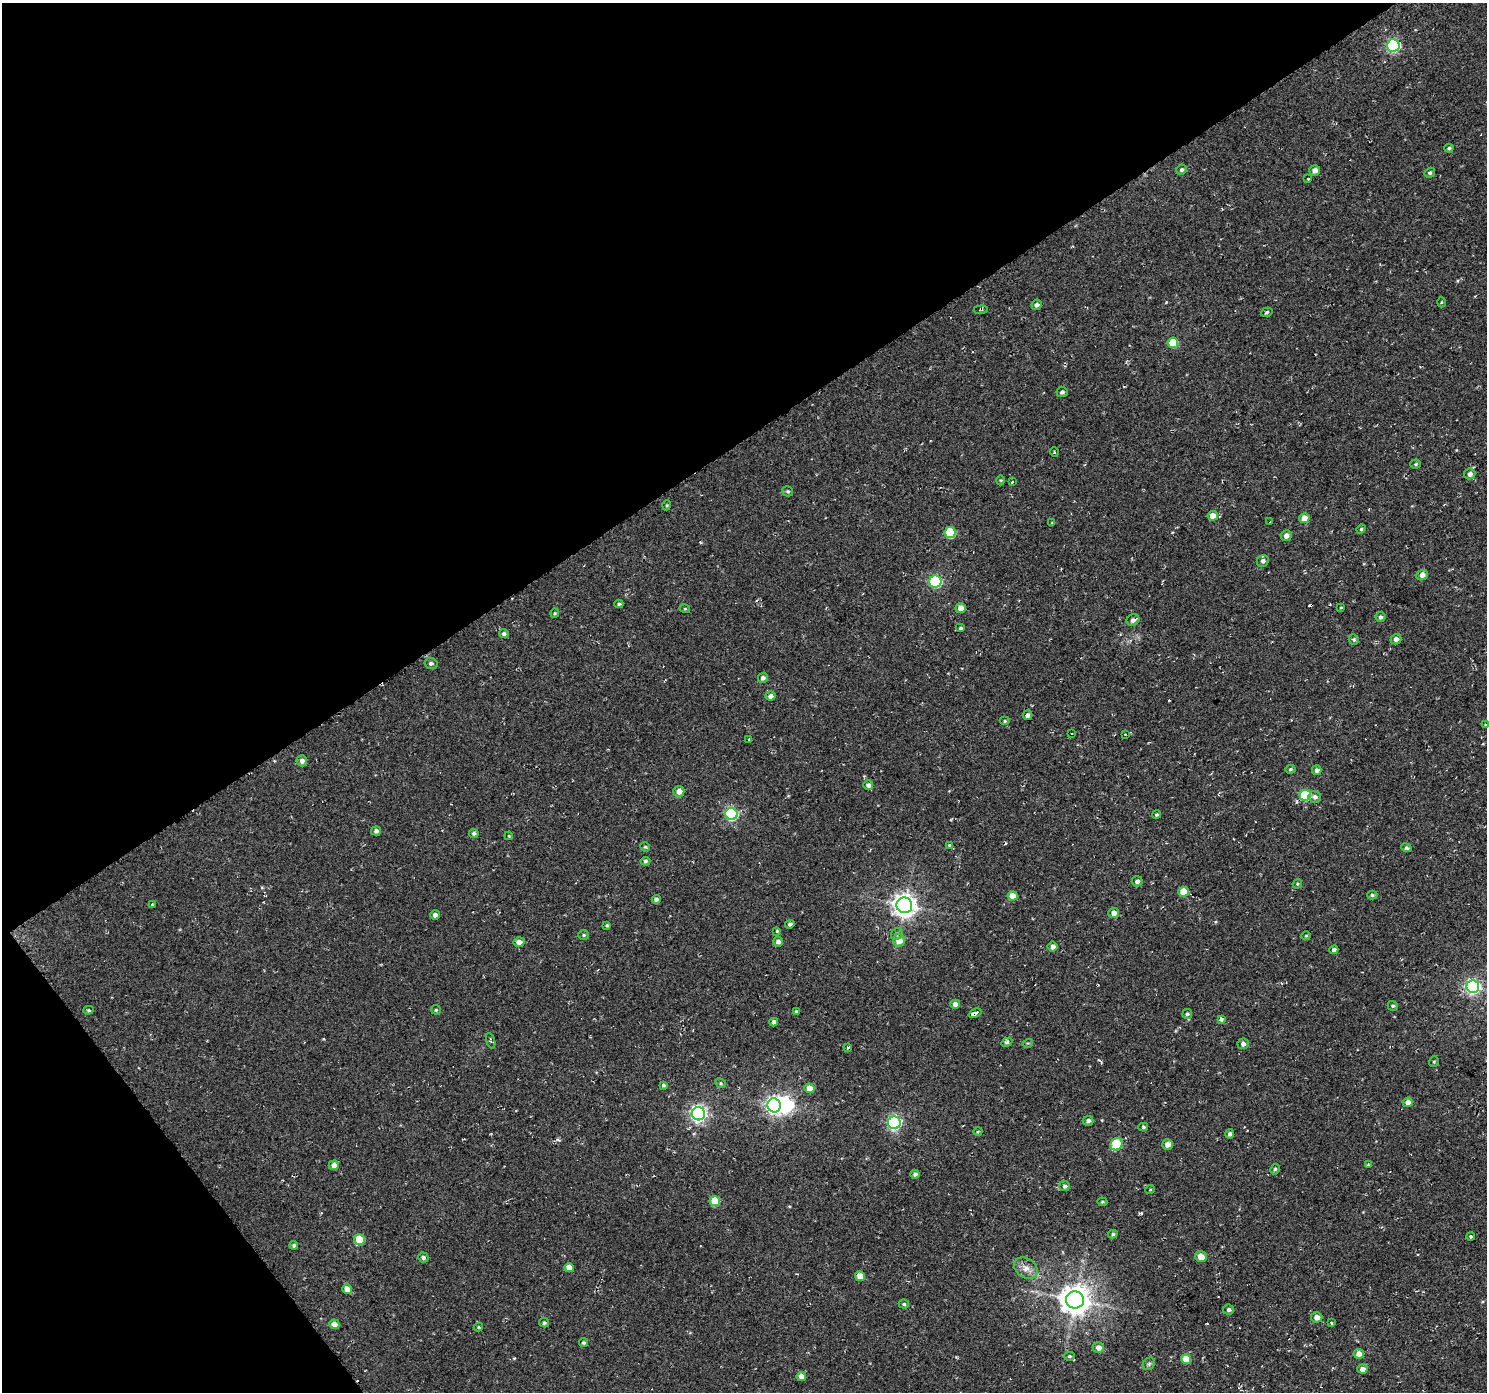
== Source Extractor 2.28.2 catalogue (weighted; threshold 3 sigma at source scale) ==
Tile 5 of 4 x 4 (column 1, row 2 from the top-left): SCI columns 2-1486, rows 2969-4358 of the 5946 x 5873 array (HDU 1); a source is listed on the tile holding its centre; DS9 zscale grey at full resolution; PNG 1489 x 1394 px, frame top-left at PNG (2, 3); each listed source drawn as its Kron ellipse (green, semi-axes under 4 px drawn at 4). Shown black and unused: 36% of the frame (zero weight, under 2 of 3 exposures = <1% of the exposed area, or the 3 px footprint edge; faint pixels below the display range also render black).
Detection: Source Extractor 2.28.2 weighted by HDU 2 'WHT'; one run over the whole footprint, this tile lists its part. Background 0.0599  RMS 0.0093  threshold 0.0417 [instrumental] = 3 sigma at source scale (4.5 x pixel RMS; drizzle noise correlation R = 1.50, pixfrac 1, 0.0396/0.0396 arcsec/px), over >= 5 px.
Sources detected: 155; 1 inside a brighter object's white glare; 5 cosmic-ray / hot-pixel residue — neither listed nor drawn; the other 149 listed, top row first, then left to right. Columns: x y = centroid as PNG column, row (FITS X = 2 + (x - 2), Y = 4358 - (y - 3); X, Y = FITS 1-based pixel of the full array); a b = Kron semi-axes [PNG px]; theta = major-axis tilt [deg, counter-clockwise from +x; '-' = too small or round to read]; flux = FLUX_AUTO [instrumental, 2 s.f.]
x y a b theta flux
1393 45 6 6 - 130
1449 148 4 4 - 1.5
1181 170 5 5 - 1.7
1315 170 5 5 - 5
1430 173 5 4 - 1.8
1308 179 3 3 - 4.3
1441 302 5 3 - 0.88
1037 305 5 5 - 2.5
981 310 7 3 6 1
1267 312 6 4 18 1.7
1173 343 5 5 - 25
1062 392 5 5 - 2.4
1054 452 5 3 - 0.83
1416 464 5 4 - 1.1
1470 474 5 5 - 4.1
1001 480 5 3 - 0.97
1012 482 3 2 - 2.3
788 491 5 5 - 1.4
667 505 5 3 - 0.96
1213 516 5 5 - 9.4
1304 518 5 5 - 9.6
1270 522 2 2 - 0.53
1052 523 4 4 - 1
1361 529 5 4 - 1.3
950 533 5 5 - 41
1286 536 5 5 - 3.7
1263 561 6 5 - 3.1
1422 575 6 5 - 5.1
935 582 6 6 - 86
619 604 4 4 - 1.4
960 608 5 5 - 6.5
1341 608 4 2 - 0.65
685 609 5 3 - 0.87
555 613 4 4 - 1.2
1380 617 5 5 - 2.1
1133 620 6 5 - 3.4
961 628 5 4 - 1.6
504 634 4 4 - 2
1354 639 5 5 - 1.6
1396 639 5 5 - 4
431 663 6 5 - 2.2
763 678 5 4 - 2.5
770 696 5 4 - 4.1
1027 715 5 4 - 3.1
1005 721 5 4 - 1.3
1486 725 3 3 - 4.2
1071 733 2 2 - 0.77
1125 734 2 2 - 0.8
749 739 3 2 - 1.1
302 761 5 5 - 3.9
1290 769 5 4 - 1.3
1317 770 5 4 - 3.2
868 785 5 5 - 2.8
679 791 5 5 - 6.7
1305 795 6 5 - 52
1315 797 6 5 - 3.8
731 814 6 6 - 110
1156 815 4 4 - 1.2
376 831 5 4 - 2.7
474 833 5 4 - 2
509 836 4 3 - 0.78
950 845 3 3 - 5.3
645 847 5 4 - 1.1
1407 848 5 4 - 2
645 861 5 4 - 1.7
1137 881 5 5 - 3.3
1297 884 5 4 - 0.97
1184 892 5 5 - 20
1372 895 5 4 - 1.5
1013 896 5 4 - 12
656 899 4 4 - 2.4
152 904 3 2 - 0.78
904 905 8 7 - 710
1114 913 5 5 - 5.3
435 915 5 5 - 3.1
790 924 5 4 - 2
607 925 4 3 - 1.2
777 931 4 4 - 0.95
897 934 6 5 - 2.1
584 935 5 4 - 1.5
1306 936 5 4 - 1
899 940 6 6 - 11
519 942 5 5 - 6.1
778 942 5 5 - 3.5
1053 947 5 5 - 3.8
1334 950 4 4 - 3.1
1473 987 6 6 - 170
955 1004 5 4 - 5.1
1393 1006 5 4 - 1.5
88 1010 5 4 - 1.3
436 1010 5 5 - 1.4
796 1011 3 3 - 1.3
975 1013 7 3 24 38
1187 1014 5 5 - 1.8
1221 1019 3 3 - 12
774 1022 4 4 - 3.4
491 1041 8 3 -72 1.3
1007 1042 6 4 29 2
1028 1043 5 3 - 0.9
1243 1044 5 5 - 3.2
848 1048 4 3 - 2.7
1434 1062 5 4 - 1.3
721 1083 5 4 - 1.4
664 1085 4 3 - 3.6
809 1088 5 5 - 11
1408 1102 5 4 - 5.7
774 1105 7 6 - 290
698 1114 7 6 - 290
1088 1121 5 5 - 2.9
894 1123 6 6 - 170
1143 1127 5 4 - 1.4
978 1131 4 3 - 0.78
1230 1134 5 4 - 2.3
1117 1144 6 5 - 46
1167 1145 5 5 - 5.1
334 1165 5 5 - 5.3
1368 1165 4 4 - 1.2
1275 1169 5 4 - 1.4
915 1174 4 4 - 2.5
1064 1186 5 5 - 2.1
1150 1190 5 3 - 0.77
715 1201 5 5 - 23
1102 1202 5 3 - 1.1
1113 1234 5 4 - 1.5
1471 1236 4 3 - 2.1
359 1240 5 5 - 25
294 1245 4 4 - 1.7
1201 1256 6 5 - 10
423 1257 5 5 - 2
569 1268 5 4 - 8.6
1026 1268 13 9 -36 7.4
860 1276 5 4 - 11
347 1289 5 5 - 6.1
1075 1300 9 8 - 1300
904 1304 5 4 - 1.5
1229 1310 5 5 - 2.3
1317 1317 6 5 - 6.1
1331 1322 4 3 - 0.97
544 1323 5 4 - 1.7
334 1324 5 4 - 6.4
479 1327 4 4 - 0.97
583 1343 5 4 - 1.6
1098 1348 5 5 - 5.4
1359 1354 5 5 - 7.2
1070 1356 5 4 - 1.4
1186 1359 5 4 - 15
1149 1364 7 5 46 1.9
1362 1369 5 4 - 5.4
801 1377 5 4 - 7.1
Overlapping masked pixels (flux is a lower limit): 1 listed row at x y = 975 1013
Isophote crosses this tile's border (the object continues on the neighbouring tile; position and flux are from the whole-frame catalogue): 1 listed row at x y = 1486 725